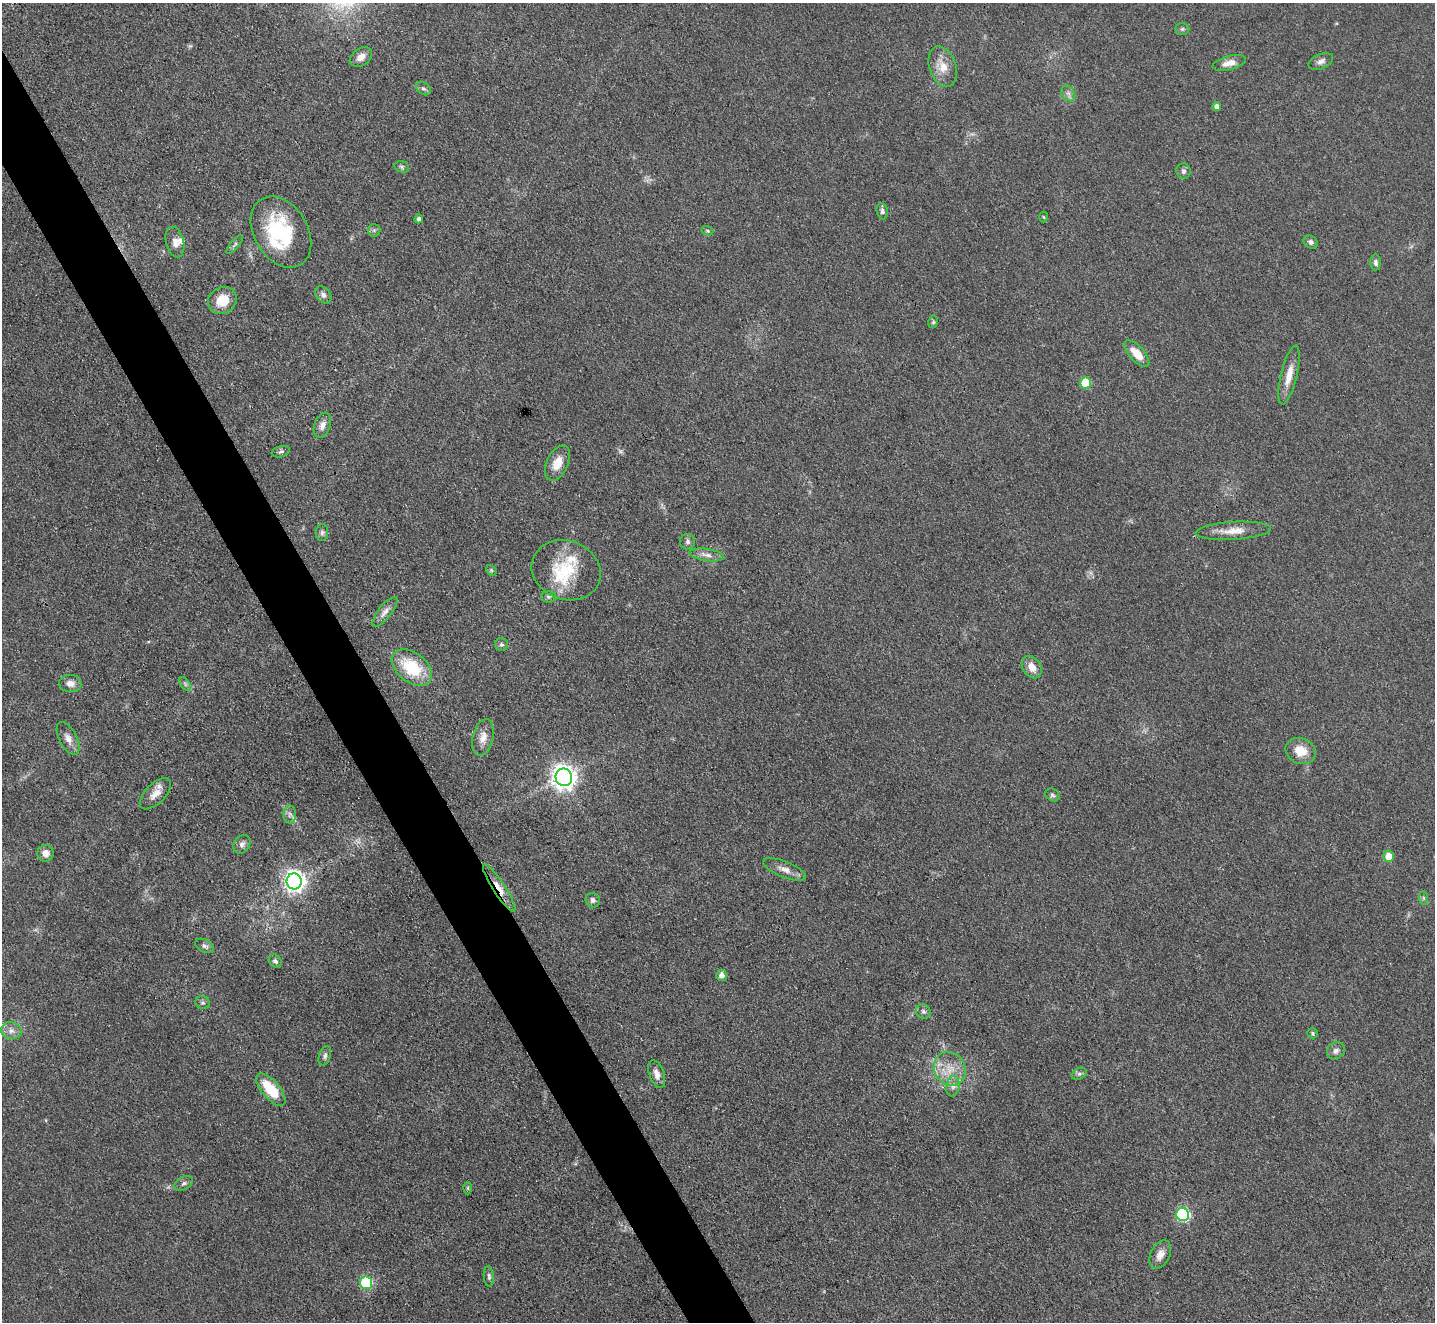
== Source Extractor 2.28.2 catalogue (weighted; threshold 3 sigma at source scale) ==
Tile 11 of 4 x 4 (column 3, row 3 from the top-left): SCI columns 2870-4302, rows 1613-2932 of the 5739 x 5728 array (HDU 1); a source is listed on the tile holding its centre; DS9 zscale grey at full resolution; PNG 1437 x 1324 px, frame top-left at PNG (2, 3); each listed source drawn as its Kron ellipse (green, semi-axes under 4 px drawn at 4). Shown black and unused: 4% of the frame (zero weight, under 3 of 4 exposures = <1% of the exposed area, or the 3 px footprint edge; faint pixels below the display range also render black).
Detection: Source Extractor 2.28.2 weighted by HDU 2 'WHT'; one run over the whole footprint, this tile lists its part. Background 0.0737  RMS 0.0063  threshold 0.0283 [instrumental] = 3 sigma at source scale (4.5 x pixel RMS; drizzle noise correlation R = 1.50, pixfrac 1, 0.05/0.05 arcsec/px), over >= 5 px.
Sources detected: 83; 1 too faint to see at this stretch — neither listed nor drawn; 5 inside a brighter listed object's ellipse — not listed separately; the other 77 listed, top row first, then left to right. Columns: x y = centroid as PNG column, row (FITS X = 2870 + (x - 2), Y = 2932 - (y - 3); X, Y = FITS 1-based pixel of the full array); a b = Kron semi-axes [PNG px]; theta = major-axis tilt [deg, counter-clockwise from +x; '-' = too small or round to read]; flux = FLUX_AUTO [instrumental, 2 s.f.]
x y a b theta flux
1182 29 7 6 - 1.3
361 57 12 8 35 4.5
1321 61 13 7 23 3.1
1229 63 17 7 14 5.6
943 67 21 13 -72 9.7
423 89 8 5 -36 1.6
1068 93 8 6 -55 2.2
1217 106 4 4 - 2.2
402 167 7 5 -17 1.3
1183 171 8 7 - 1.8
882 211 8 5 -78 2
1044 217 5 3 - 0.63
419 219 4 4 - 1.6
374 230 6 6 - 1.4
707 231 6 4 -21 0.97
281 232 38 27 -59 54
175 242 15 9 -76 4.5
1311 242 7 6 - 2.4
235 244 12 4 50 1.6
1376 262 8 5 -89 1.7
323 295 9 7 -51 2.6
222 300 15 13 30 13
933 322 6 5 - 0.97
1137 354 16 7 -48 9.9
1289 375 30 8 77 10
1086 383 6 5 - 21
322 425 13 8 70 4
281 452 9 5 14 1.5
557 463 19 10 64 9.8
1233 531 37 9 3 10
322 532 8 6 87 1.8
688 542 7 7 - 2
707 555 17 6 -8 3.8
491 570 6 4 -47 0.99
566 570 35 29 -20 30
548 597 7 5 -1 1.4
385 612 18 6 51 4.1
501 644 6 6 - 1.4
412 667 23 14 -38 30
1032 667 12 9 -57 6.9
70 683 11 8 -2 4.5
185 684 8 4 -54 1.3
483 737 19 10 76 6.6
68 738 18 9 -62 5
1300 751 15 12 -23 11
564 777 9 8 - 570
155 794 19 10 45 6.3
1052 795 7 6 - 1.4
290 814 9 6 89 2.4
242 844 10 7 55 2.7
45 853 8 8 - 4.6
1388 856 5 5 - 9.6
785 869 22 8 -22 5.4
294 881 8 7 - 430
499 888 28 6 -57 8.1
1423 898 7 4 -89 1.1
593 900 7 7 - 2.3
205 946 10 6 -26 1.9
275 961 7 6 - 2
722 975 5 5 - 4.1
202 1003 7 6 - 1.4
923 1011 8 6 -44 1.8
11 1031 10 8 -12 3.8
1313 1033 5 5 - 1.3
1336 1051 9 8 - 2.6
325 1056 10 6 73 1.9
950 1069 17 15 -59 13
657 1074 14 7 -70 4.9
1079 1074 8 5 29 1.6
953 1086 10 6 81 3
271 1090 20 9 -50 22
184 1183 10 6 29 1.9
468 1188 6 4 -90 0.9
1183 1214 6 6 - 94
1160 1255 15 9 64 5.7
489 1277 10 5 -85 1.7
366 1283 6 6 - 53
Overlapping masked pixels (flux is a lower limit): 1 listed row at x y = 499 888